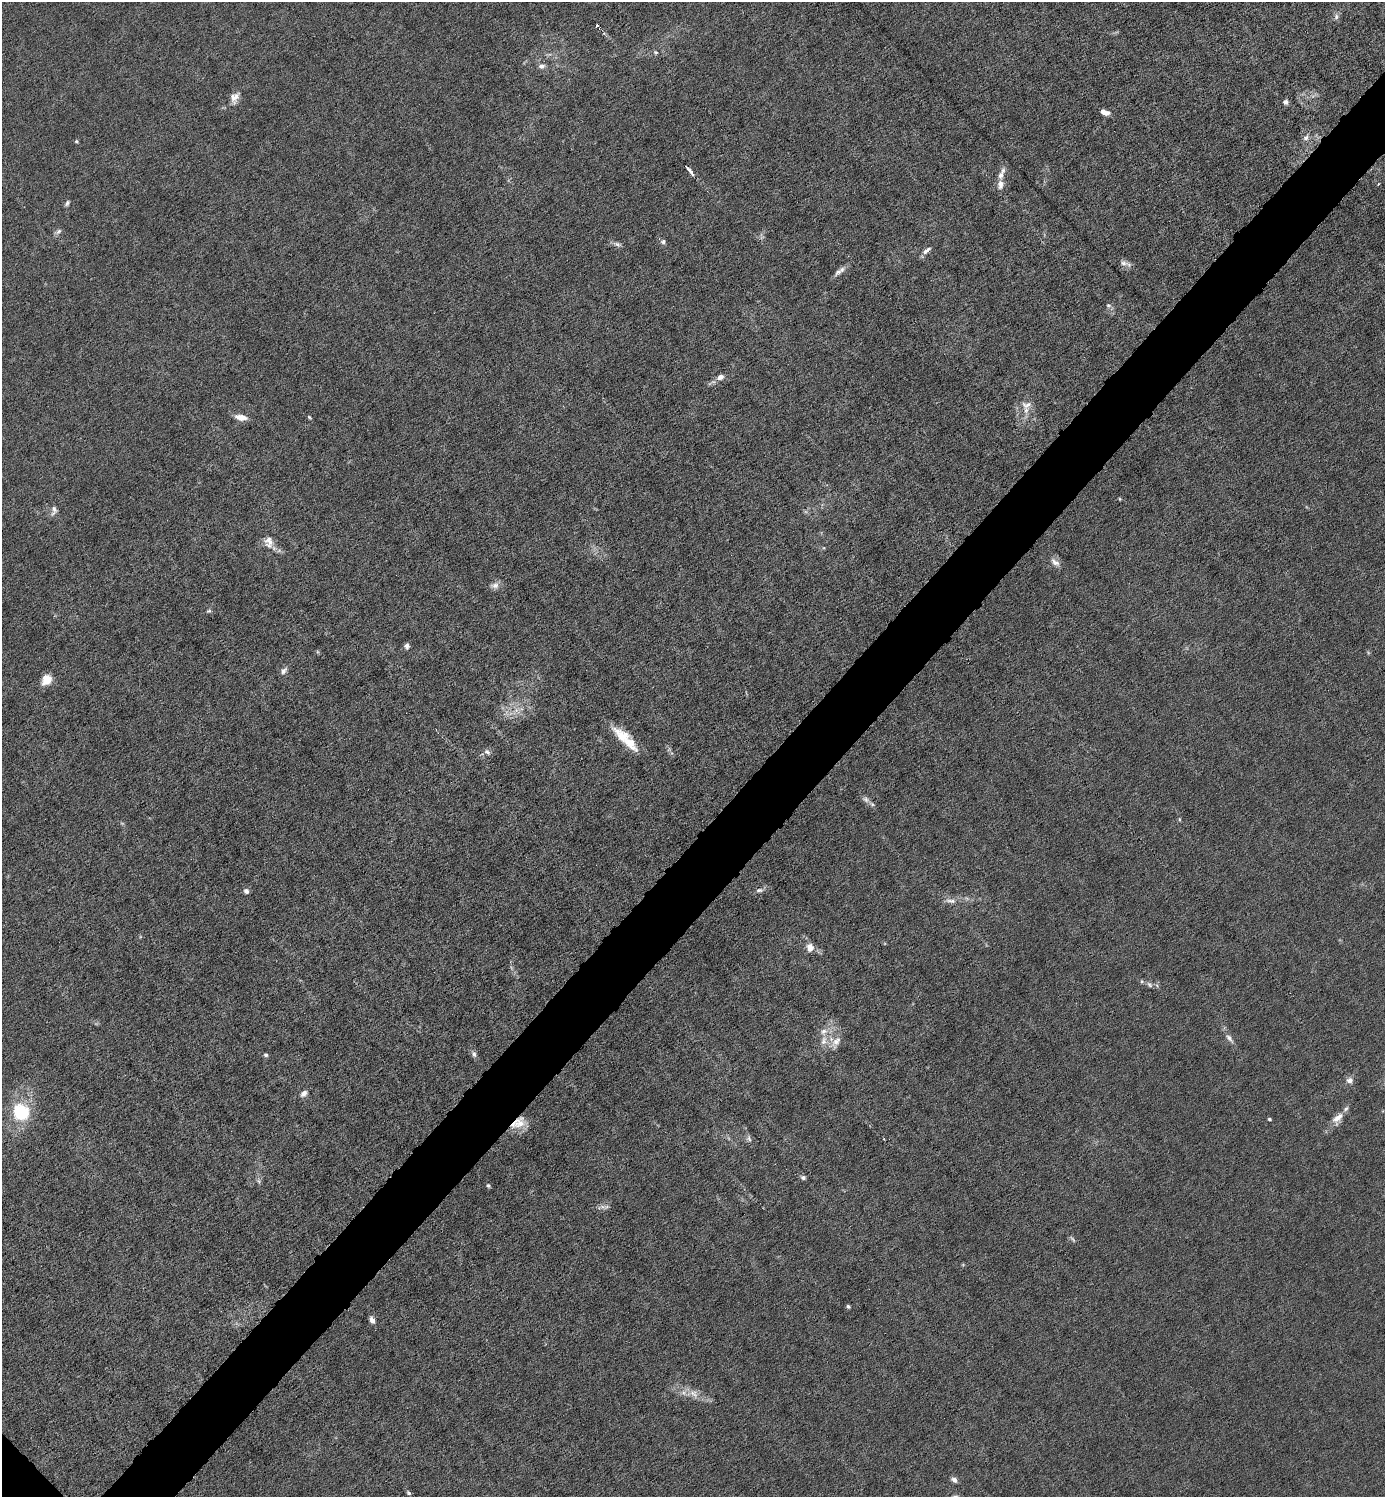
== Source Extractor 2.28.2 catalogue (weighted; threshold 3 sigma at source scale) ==
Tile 10 of 4 x 4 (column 2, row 3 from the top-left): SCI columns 1536-2918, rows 1496-2990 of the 5980 x 5980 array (HDU 1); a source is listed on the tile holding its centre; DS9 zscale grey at full resolution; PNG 1387 x 1499 px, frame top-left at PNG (2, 2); no overlay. Shown black and unused: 5% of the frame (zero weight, under 6 of 12 exposures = <1% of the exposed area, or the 3 px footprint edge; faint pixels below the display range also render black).
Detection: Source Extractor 2.28.2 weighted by HDU 2 'WHT'; one run over the whole footprint, this tile lists its part. Background 0.0152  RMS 0.0031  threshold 0.0127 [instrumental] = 3 sigma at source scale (4.09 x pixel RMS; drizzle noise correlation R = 1.36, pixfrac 0.8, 0.05/0.05 arcsec/px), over >= 5 px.
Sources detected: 68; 5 inside a brighter listed object's ellipse — not listed separately; the other 63 listed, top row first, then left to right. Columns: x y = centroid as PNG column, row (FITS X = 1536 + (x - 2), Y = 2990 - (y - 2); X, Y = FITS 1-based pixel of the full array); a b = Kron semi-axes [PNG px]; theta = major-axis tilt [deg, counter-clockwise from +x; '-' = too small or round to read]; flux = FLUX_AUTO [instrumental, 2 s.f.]
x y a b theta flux
1336 17 8 6 89 0.92
597 25 3 3 - 1.8
656 52 5 4 - 0.41
541 66 8 6 -1 1.3
235 97 15 10 61 2.4
1285 102 6 5 - 1.1
1104 112 10 5 -19 2
1306 138 8 7 - 1.1
76 141 4 4 - 0.42
689 170 10 3 -51 2.3
1000 184 12 8 81 1.9
67 203 7 5 56 0.65
58 231 10 5 37 0.8
663 242 7 6 - 0.72
617 244 10 6 -16 0.92
926 250 13 5 36 1.3
1124 263 12 8 -18 1.5
838 272 12 7 45 1.4
1109 305 8 5 -19 0.58
720 377 8 6 17 1.7
1026 405 16 9 7 2.4
241 417 11 6 -9 3.1
309 417 7 3 -45 0.37
1120 499 4 4 - 0.29
54 510 14 7 81 1.3
269 542 17 13 -78 3
1055 562 15 8 -41 1.8
495 585 13 8 6 1.6
209 611 7 4 18 0.47
407 646 7 6 - 0.89
283 671 10 7 45 1.2
46 680 11 9 51 4
516 710 8 6 46 1.5
622 736 30 13 -41 6.9
487 752 9 6 -37 0.89
866 799 11 7 -35 1.3
1179 819 5 3 - 0.31
759 890 10 5 5 0.92
246 891 6 6 - 0.98
951 901 16 5 -6 1.5
810 947 10 8 -73 2.3
1149 985 9 5 -46 0.78
1229 1038 15 6 -49 1.5
824 1041 14 8 74 2.4
837 1041 14 9 50 2.5
474 1054 9 6 -66 0.9
266 1055 5 4 - 0.55
1350 1080 9 7 1 1.4
304 1093 9 6 46 1.3
21 1112 21 20 - 14
1337 1118 19 10 54 2.9
1269 1119 4 3 - 0.39
519 1123 21 13 34 5
749 1139 11 6 -74 0.91
803 1178 6 5 - 0.8
488 1185 5 4 - 0.47
602 1207 10 6 -22 1.1
1073 1239 11 3 -45 0.52
848 1306 4 4 - 0.53
372 1320 7 5 -61 1.4
694 1393 15 10 -38 2.8
954 1480 8 6 -35 1.1
408 1493 6 4 -42 0.46
Overlapping masked pixels (flux is a lower limit): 1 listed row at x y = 519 1123